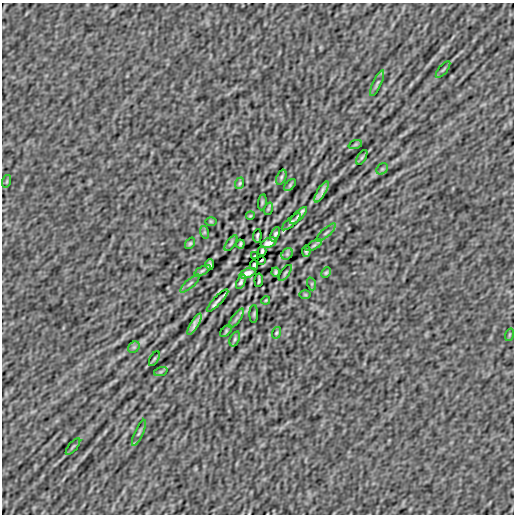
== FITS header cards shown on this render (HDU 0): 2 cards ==
NAXIS1  =                  512
NAXIS2  =                  512

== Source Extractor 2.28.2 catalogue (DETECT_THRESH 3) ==
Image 512 x 512 px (HDU 0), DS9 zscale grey, 1 PNG px = 1 image px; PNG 516 x 516 px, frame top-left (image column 1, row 512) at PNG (2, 3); each listed source drawn as its Kron ellipse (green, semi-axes under 4 px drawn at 4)
Background -2.28e-06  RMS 1.1e-04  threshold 3.23e-04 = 3 sigma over >= 5 px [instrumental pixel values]
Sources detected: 56; all 56 listed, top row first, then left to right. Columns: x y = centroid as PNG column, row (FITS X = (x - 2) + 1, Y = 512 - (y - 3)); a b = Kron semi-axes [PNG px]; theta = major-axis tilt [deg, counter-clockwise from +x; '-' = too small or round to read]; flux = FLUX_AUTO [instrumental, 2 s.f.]
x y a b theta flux
443 69 10 3 50 0.012
377 83 14 3 66 0.017
355 145 7 4 20 0.01
362 157 8 3 60 0.0084
382 169 6 5 - 0.012
281 177 8 4 70 0.012
7 181 6 4 71 0.0088
240 183 6 4 72 0.0092
290 185 7 4 47 0.0096
321 192 12 3 60 0.031
262 202 8 4 82 0.0078
268 209 6 4 72 0.0076
250 216 4 3 - 0.0067
298 216 11 3 45 0.019
211 221 6 4 -1 0.0066
291 222 12 3 41 0.016
204 232 6 4 -72 0.0098
326 233 12 3 42 0.013
275 234 8 3 65 0.015
257 236 6 2 84 0.012
190 243 6 4 53 0.0099
231 243 9 3 54 0.011
269 243 8 4 23 0.031
240 244 4 3 - 0.012
314 245 9 4 30 0.017
262 251 4 2 - 0.011
306 251 5 3 - 0.013
287 254 6 5 - 0.012
254 256 4 2 - 0.0072
262 260 4 2 - 0.0072
210 265 5 3 - 0.013
254 265 4 2 - 0.011
202 271 9 4 30 0.016
276 272 4 3 - 0.012
247 273 8 4 23 0.031
285 273 9 3 54 0.011
326 273 5 3 - 0.0095
259 280 6 2 84 0.012
241 282 8 3 65 0.015
190 283 12 3 42 0.012
312 284 6 4 -72 0.01
305 295 6 4 -1 0.0068
218 300 15 4 47 0.022
266 300 4 3 - 0.0068
254 314 9 3 89 0.0082
236 318 11 3 55 0.017
195 324 12 3 60 0.031
226 331 7 4 47 0.0097
276 333 6 4 72 0.0098
509 335 6 4 71 0.0088
235 339 8 4 70 0.012
134 347 6 5 - 0.012
154 359 8 3 60 0.0085
161 371 7 4 20 0.0099
139 433 14 3 66 0.018
73 447 10 3 50 0.013